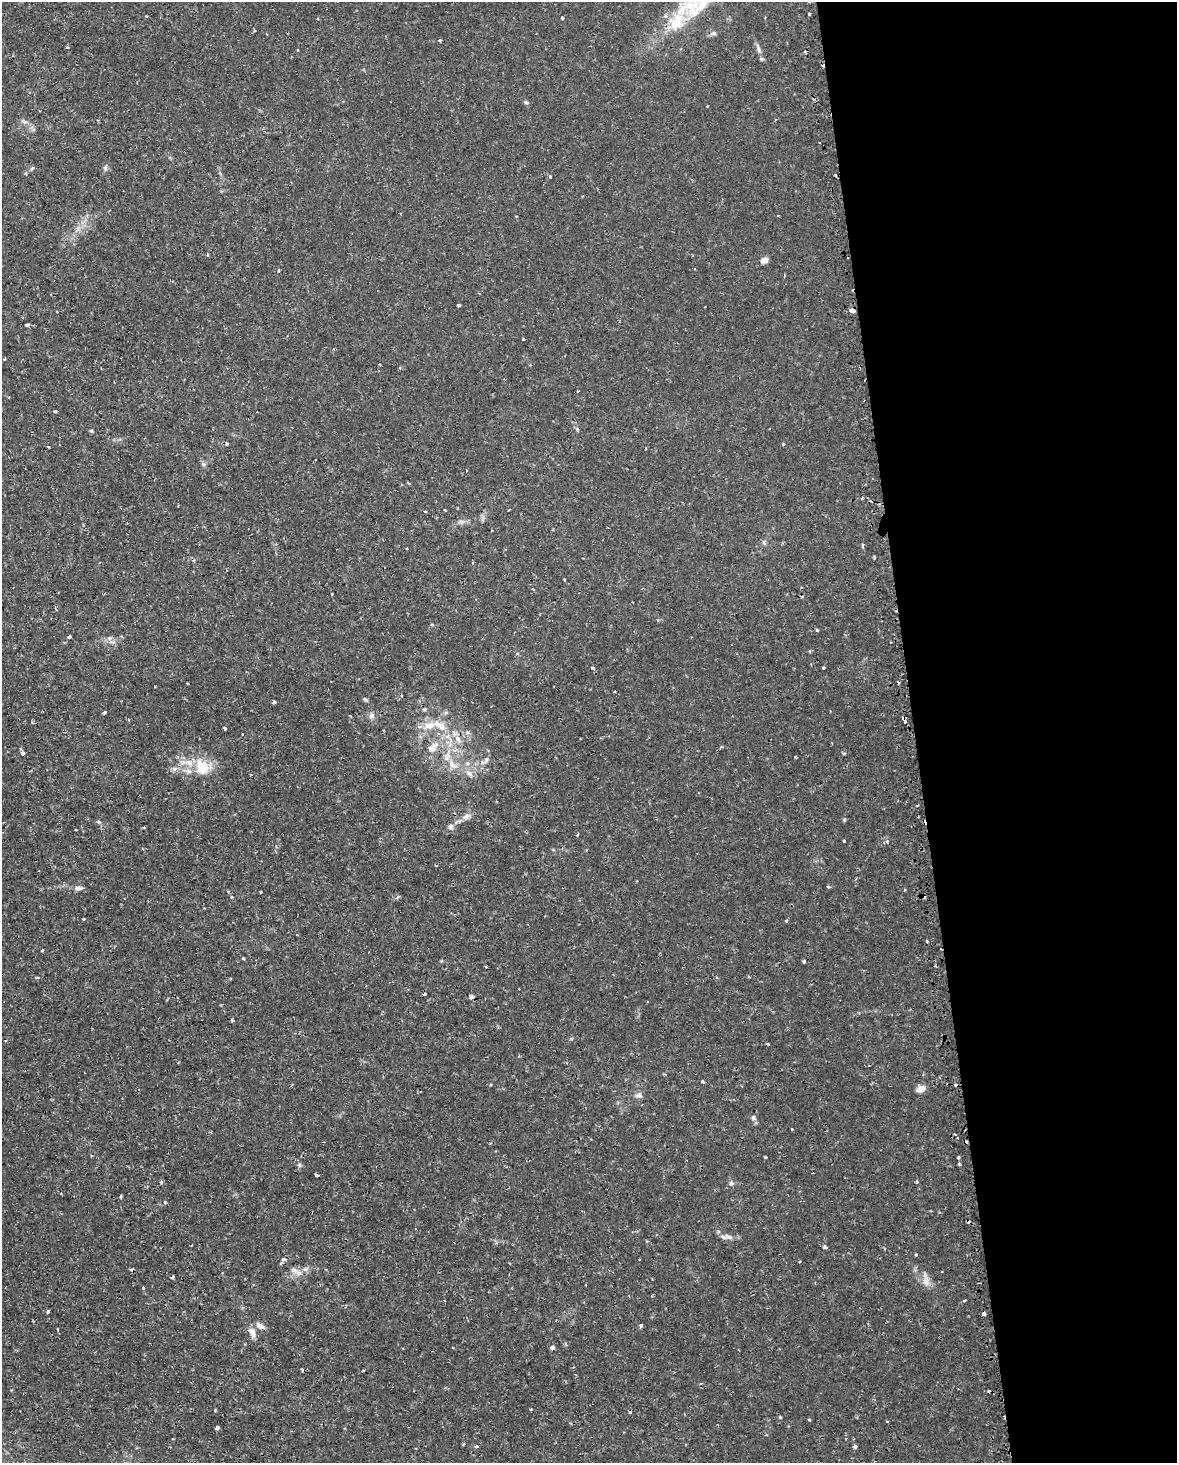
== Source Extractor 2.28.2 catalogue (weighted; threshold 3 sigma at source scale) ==
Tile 8 of 4 x 3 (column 4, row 2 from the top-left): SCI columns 3546-4720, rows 1542-3002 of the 4740 x 4499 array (HDU 1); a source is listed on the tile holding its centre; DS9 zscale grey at full resolution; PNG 1179 x 1465 px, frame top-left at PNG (2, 2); no overlay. Shown black and unused: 22% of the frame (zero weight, under 2 of 3 exposures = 3% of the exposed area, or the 3 px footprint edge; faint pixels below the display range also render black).
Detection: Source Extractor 2.28.2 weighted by HDU 2 'WHT'; one run over the whole footprint, this tile lists its part. Background 0.0102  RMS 0.0013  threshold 0.006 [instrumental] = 3 sigma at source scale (4.5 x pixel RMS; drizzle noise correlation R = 1.50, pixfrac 1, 0.0396/0.0396 arcsec/px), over >= 5 px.
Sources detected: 152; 22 cosmic-ray / hot-pixel residue — not listed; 5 inside a brighter listed object's ellipse — not listed separately; the other 125 listed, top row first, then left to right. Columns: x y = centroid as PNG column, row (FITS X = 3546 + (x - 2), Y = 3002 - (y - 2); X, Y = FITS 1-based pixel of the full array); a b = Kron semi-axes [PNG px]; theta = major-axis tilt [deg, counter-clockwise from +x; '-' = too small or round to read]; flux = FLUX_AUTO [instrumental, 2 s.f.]
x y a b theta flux
810 2 3 3 - 0.18
689 9 89 29 35 12
809 14 3 2 - 0.16
562 18 4 3 - 0.22
714 33 8 6 15 0.35
439 40 3 3 - 0.33
67 48 4 3 - 0.14
758 49 16 5 -69 0.63
298 50 3 3 - 0.27
526 102 6 5 - 0.22
707 106 3 2 - 0.11
24 121 11 3 -15 0.33
550 176 4 3 - 0.28
778 215 3 2 - 0.13
516 216 3 2 - 0.093
208 255 5 3 - 0.13
764 260 5 4 - 1.5
278 271 5 2 - 0.16
458 305 3 3 - 0.35
852 310 5 3 - 1.4
27 325 4 3 - 0.68
523 339 3 3 - 0.29
577 391 4 2 - 0.097
55 411 4 3 - 0.17
577 429 4 3 - 0.29
92 431 5 4 - 0.17
59 444 3 3 - 1.8
227 444 4 3 - 0.15
784 444 3 3 - 0.27
48 447 3 2 - 0.19
444 510 3 2 - 0.16
425 511 3 3 - 0.43
461 522 7 4 0 0.33
863 546 7 3 -89 0.17
407 549 3 2 - 0.15
874 556 5 3 - 0.14
564 579 4 2 - 0.1
432 625 5 3 - 0.13
817 630 3 3 - 0.15
69 636 4 3 - 0.46
110 638 7 6 - 0.36
517 654 5 4 - 0.19
592 667 5 2 - 0.17
823 668 3 3 - 0.29
614 692 3 2 - 0.15
365 700 8 4 -40 0.21
274 702 4 3 - 0.29
104 713 4 3 - 0.21
372 716 8 7 - 0.46
904 719 5 3 - 1.4
429 725 25 9 19 1.8
225 728 3 3 - 0.15
383 730 3 3 - 0.13
458 739 11 6 -52 0.71
432 748 19 9 36 1.5
22 753 4 3 - 0.8
843 753 4 3 - 0.21
486 759 8 6 36 0.4
467 763 6 4 -18 0.23
453 765 16 9 -38 1.4
202 768 20 18 -67 3.3
174 769 6 6 - 0.36
469 774 10 6 -38 0.54
466 816 12 6 36 0.63
844 820 5 3 - 0.17
99 822 6 3 -18 0.17
144 827 3 3 - 0.38
450 827 8 8 - 0.48
75 830 3 2 - 0.16
844 841 3 3 - 0.27
887 841 4 4 - 0.18
436 865 3 3 - 0.13
828 886 4 3 - 0.19
78 888 10 6 8 0.46
260 892 3 3 - 0.25
232 897 4 3 - 0.15
205 908 3 2 - 0.096
83 919 3 2 - 0.21
786 921 3 3 - 0.44
927 941 4 3 - 0.48
42 950 3 3 - 0.26
243 958 3 3 - 0.24
804 961 3 3 - 0.2
424 994 3 3 - 0.3
471 997 5 4 - 0.46
232 1020 4 4 - 0.16
702 1081 4 3 - 0.21
491 1085 4 3 - 0.13
921 1089 10 7 28 0.87
639 1095 9 7 22 0.53
754 1118 7 7 - 0.34
792 1129 3 2 - 0.15
766 1157 3 2 - 0.17
958 1157 3 3 - 0.17
959 1164 3 3 - 0.19
299 1165 6 5 - 0.24
317 1175 4 3 - 0.25
161 1182 4 4 - 0.19
916 1182 4 3 - 0.14
731 1183 6 6 - 0.36
121 1197 5 3 - 0.16
165 1202 4 3 - 0.23
729 1237 16 6 -18 0.74
825 1247 4 3 - 0.31
916 1255 3 3 - 0.16
284 1259 4 3 - 0.47
799 1262 3 2 - 0.12
294 1270 10 5 -24 0.57
926 1282 14 6 -80 0.79
143 1288 3 3 - 0.38
965 1300 4 3 - 0.18
48 1312 3 3 - 0.42
33 1321 3 2 - 0.11
641 1325 4 4 - 0.27
261 1326 13 6 -32 0.7
252 1332 16 7 -60 0.83
552 1348 5 4 - 0.54
630 1412 4 3 - 0.14
780 1417 4 4 - 0.12
887 1421 3 2 - 0.18
217 1428 4 3 - 0.59
173 1439 3 2 - 0.19
463 1444 4 3 - 0.15
476 1446 6 3 -16 0.15
855 1446 4 4 - 0.33
Overlapping masked pixels (flux is a lower limit): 6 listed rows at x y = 852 310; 27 325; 904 719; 432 748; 471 997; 552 1348
Isophote crosses this tile's border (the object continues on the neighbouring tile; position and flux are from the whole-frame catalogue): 2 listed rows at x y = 810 2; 689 9
Unlisted compact peaks at least as high as the median listed source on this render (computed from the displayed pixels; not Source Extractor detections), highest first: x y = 809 1420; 105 168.